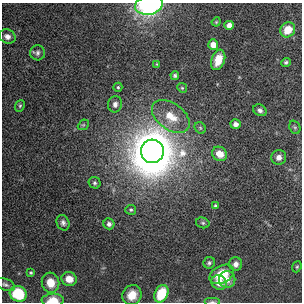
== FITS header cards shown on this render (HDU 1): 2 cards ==
NAXIS1  =                  300 / length of data axis 1
NAXIS2  =                  300 / length of data axis 2

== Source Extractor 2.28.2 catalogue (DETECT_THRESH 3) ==
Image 300 x 300 px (HDU 1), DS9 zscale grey, 1 PNG px = 1 image px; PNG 304 x 304 px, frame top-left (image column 1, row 300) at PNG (2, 3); each listed source drawn as its Kron ellipse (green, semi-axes under 4 px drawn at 4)
Background 88.9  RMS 0.45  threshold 1.36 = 3 sigma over >= 5 px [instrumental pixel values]
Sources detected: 45; all 45 listed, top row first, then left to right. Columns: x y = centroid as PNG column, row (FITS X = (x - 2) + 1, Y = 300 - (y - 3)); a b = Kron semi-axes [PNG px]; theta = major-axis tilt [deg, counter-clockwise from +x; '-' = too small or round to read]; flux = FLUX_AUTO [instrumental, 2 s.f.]
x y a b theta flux
149 5 14 9 11 5200
216 22 4 3 - 29
229 25 5 4 - 210
288 30 8 7 - 500
7 36 8 7 - 140
213 45 5 5 - 230
38 53 7 7 - 88
218 60 10 6 71 420
286 62 5 4 - 56
157 64 4 4 - 26
175 76 4 4 - 52
118 87 4 4 - 39
182 88 5 4 - 38
115 104 8 7 - 120
20 106 6 4 68 47
260 110 7 5 -31 87
171 116 21 13 -36 660
236 124 5 5 - 160
83 125 6 4 42 42
295 127 7 5 -68 56
200 128 6 5 - 49
152 151 12 11 - 160000
220 154 8 6 -35 400
279 157 7 7 - 150
95 183 6 5 - 60
216 206 4 4 - 57
131 210 5 5 - 51
63 223 8 6 -65 98
203 223 7 5 -15 55
109 224 5 5 - 95
209 263 6 5 - 65
236 264 7 6 - 150
297 267 6 4 68 41
31 273 4 4 - 40
222 274 13 8 29 790
69 279 7 7 - 350
227 280 8 8 - 240
219 282 8 7 - 320
50 283 10 8 -74 440
5 285 10 5 -21 83
18 294 9 7 -25 1300
161 294 9 6 65 1100
132 295 10 9 - 480
53 300 11 6 2 470
212 302 8 4 0 52
At the frame edge (FLAGS 8, measured only in part): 3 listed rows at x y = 149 5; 53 300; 212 302